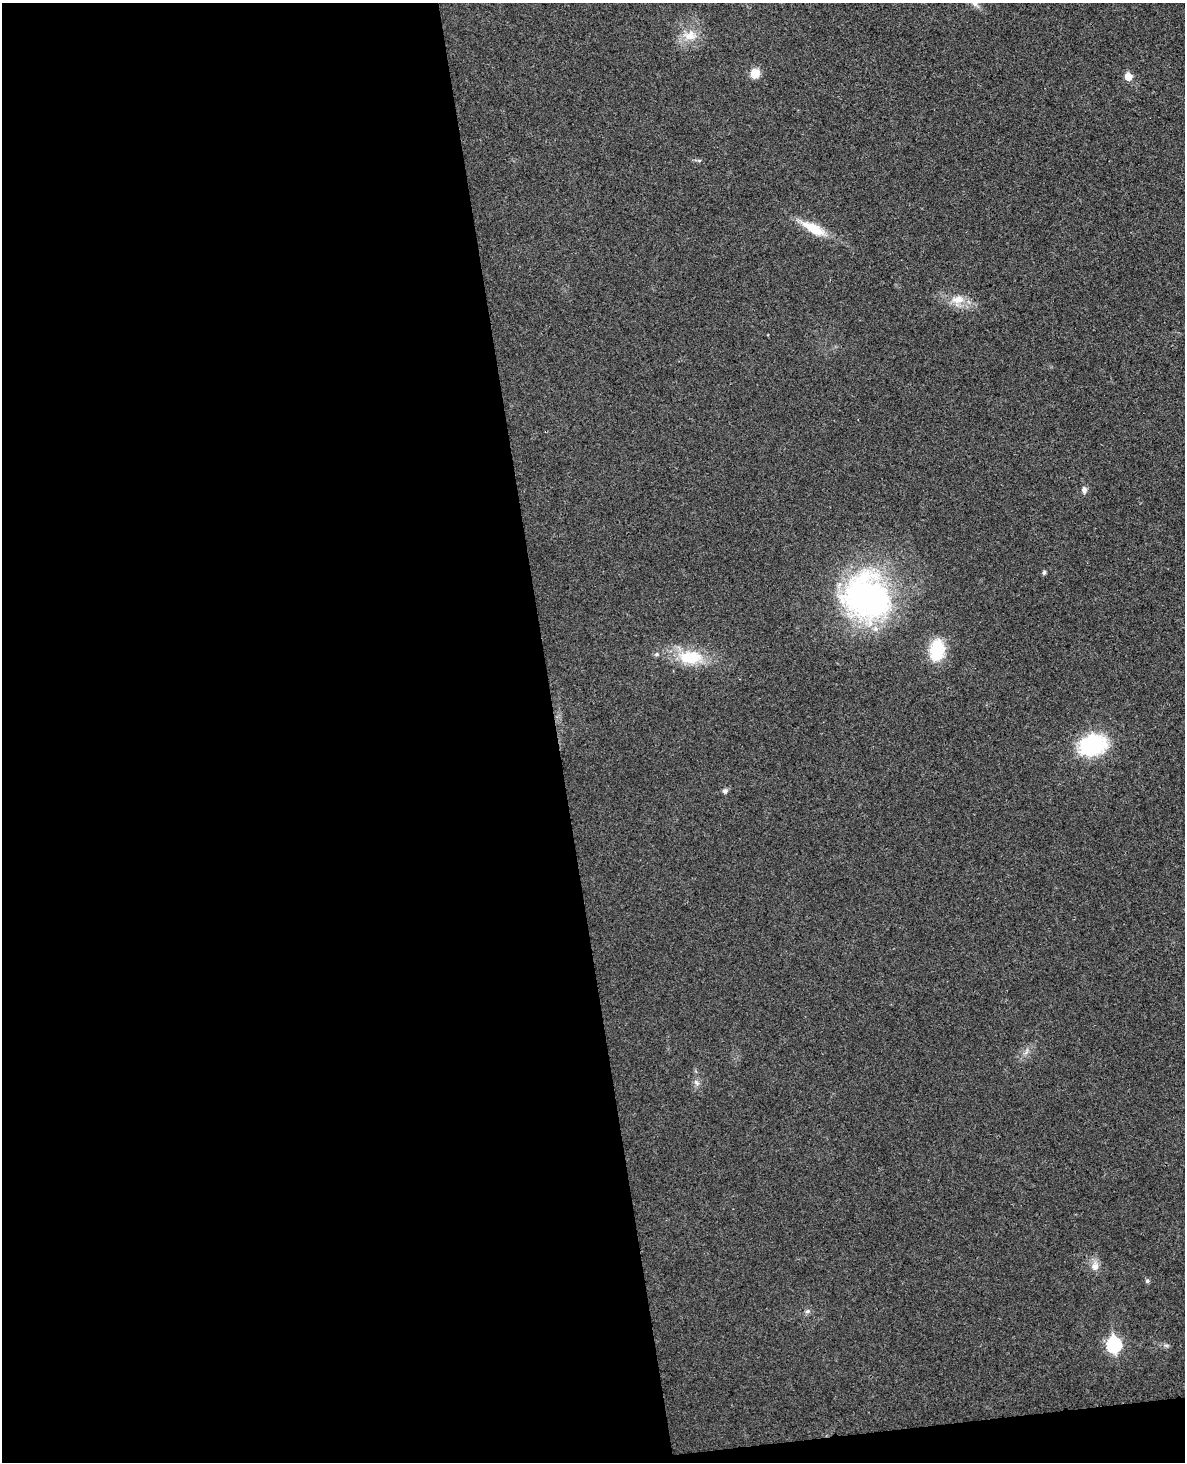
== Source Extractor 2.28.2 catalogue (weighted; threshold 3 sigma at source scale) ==
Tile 9 of 4 x 3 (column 1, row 3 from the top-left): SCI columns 57-1239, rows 147-1606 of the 4844 x 4780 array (HDU 1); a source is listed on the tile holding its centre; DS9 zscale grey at full resolution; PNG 1187 x 1464 px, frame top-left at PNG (2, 3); no overlay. Shown black and unused: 48% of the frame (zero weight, under 3 of 4 exposures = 6% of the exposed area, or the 3 px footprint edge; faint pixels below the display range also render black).
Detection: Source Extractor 2.28.2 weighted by HDU 2 'WHT'; one run over the whole footprint, this tile lists its part. Background 0.0217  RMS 0.0058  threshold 0.0262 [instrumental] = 3 sigma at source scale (4.5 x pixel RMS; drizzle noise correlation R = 1.50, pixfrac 1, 0.05/0.05 arcsec/px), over >= 5 px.
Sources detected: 18; all 18 listed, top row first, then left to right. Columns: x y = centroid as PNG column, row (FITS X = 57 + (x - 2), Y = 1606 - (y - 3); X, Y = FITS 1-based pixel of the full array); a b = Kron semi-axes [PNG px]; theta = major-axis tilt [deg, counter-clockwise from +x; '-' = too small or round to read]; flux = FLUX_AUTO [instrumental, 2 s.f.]
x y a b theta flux
690 36 16 13 3 8.8
755 73 11 10 - 6.2
1128 76 5 5 - 9.4
813 228 33 11 -28 14
958 300 18 11 8 7.6
1084 490 9 7 -73 2.1
1044 572 6 4 57 1
866 597 57 50 -44 140
937 650 23 15 82 23
690 657 31 17 -1 23
1093 745 21 17 16 58
725 791 6 6 - 1.5
696 1083 9 6 -49 1.9
1095 1266 12 11 - 4.3
1147 1281 6 5 - 1.1
807 1311 7 5 21 1.3
1114 1345 8 7 - 87
1166 1345 7 4 -19 1.1